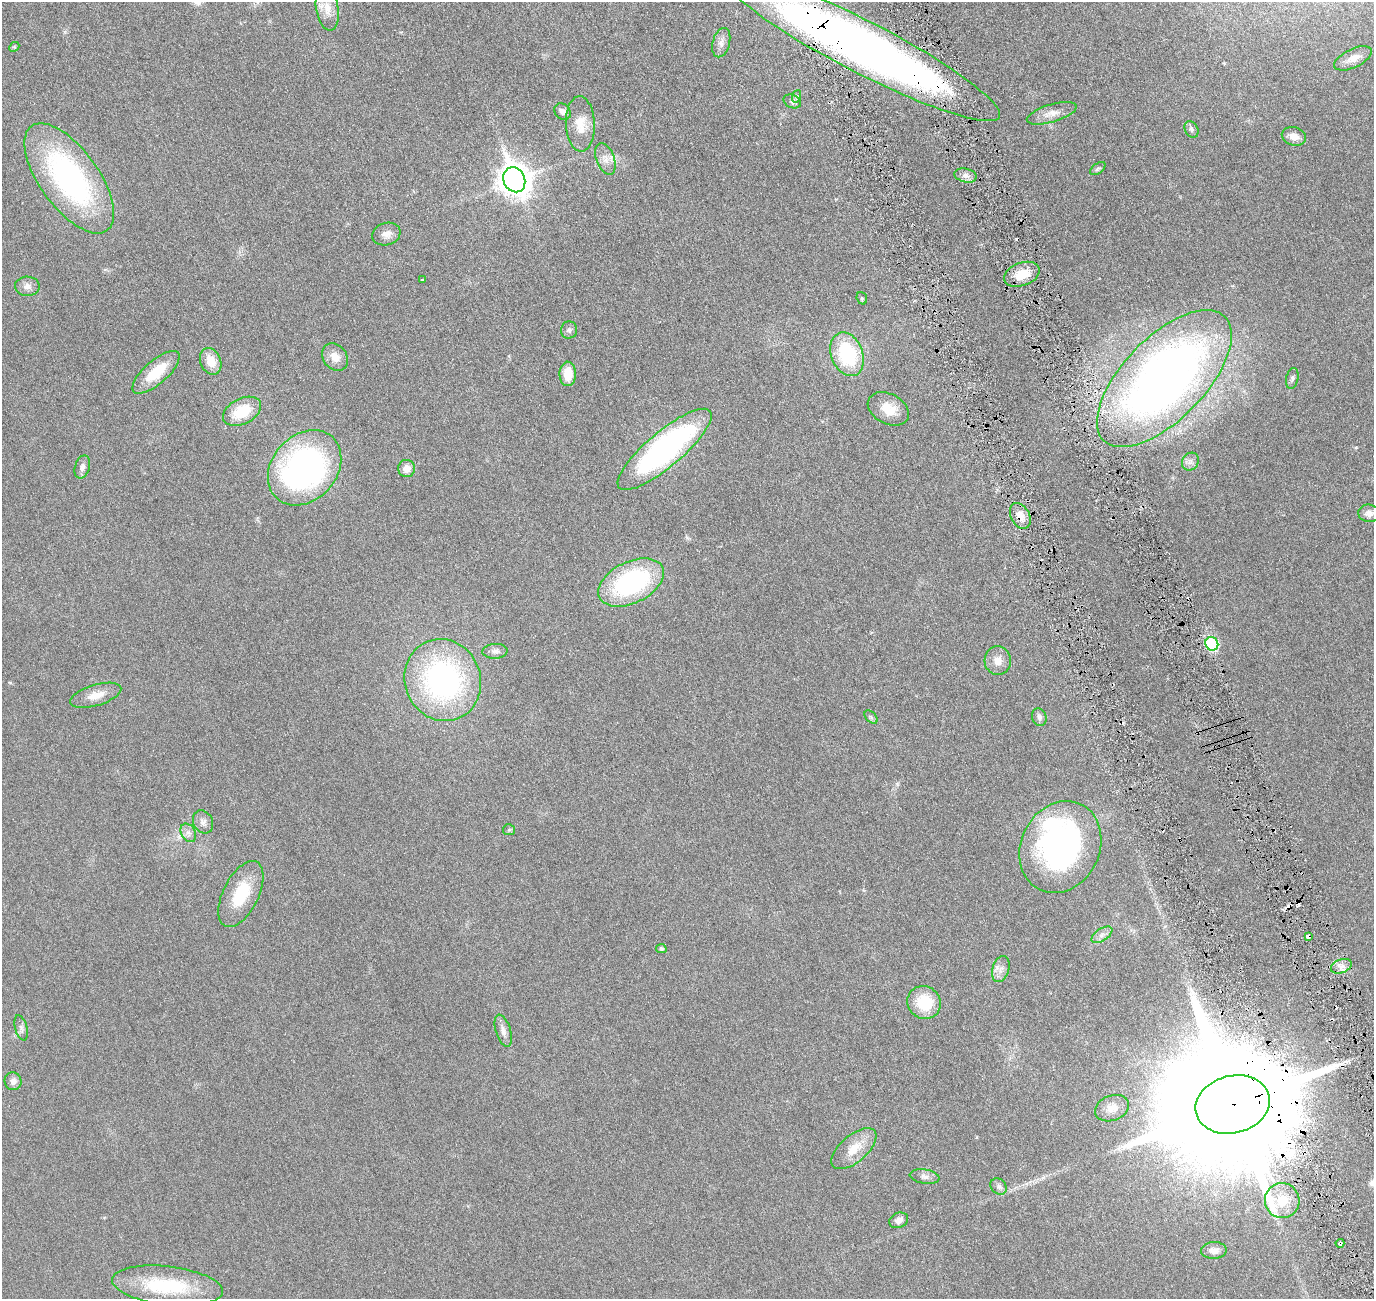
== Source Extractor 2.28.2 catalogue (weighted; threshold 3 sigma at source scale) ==
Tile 6 of 4 x 4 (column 2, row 2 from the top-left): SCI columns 1442-2813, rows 2772-4068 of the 5618 x 5643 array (HDU 1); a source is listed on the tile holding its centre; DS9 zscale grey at full resolution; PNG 1376 x 1301 px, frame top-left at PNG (2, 2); each listed source drawn as its Kron ellipse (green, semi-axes under 4 px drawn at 4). Shown black and unused: <1% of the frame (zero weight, under 3 of 6 exposures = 1% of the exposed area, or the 3 px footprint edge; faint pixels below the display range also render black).
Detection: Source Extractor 2.28.2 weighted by HDU 2 'WHT'; one run over the whole footprint, this tile lists its part. Background 0.0277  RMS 0.0043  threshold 0.0176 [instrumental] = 3 sigma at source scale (4.09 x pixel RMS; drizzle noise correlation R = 1.36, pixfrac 0.8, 0.05/0.05 arcsec/px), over >= 5 px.
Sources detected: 81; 1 inside a brighter object's white glare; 7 cosmic-ray / hot-pixel residue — neither listed nor drawn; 2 inside a brighter listed object's ellipse — not listed separately; the other 71 listed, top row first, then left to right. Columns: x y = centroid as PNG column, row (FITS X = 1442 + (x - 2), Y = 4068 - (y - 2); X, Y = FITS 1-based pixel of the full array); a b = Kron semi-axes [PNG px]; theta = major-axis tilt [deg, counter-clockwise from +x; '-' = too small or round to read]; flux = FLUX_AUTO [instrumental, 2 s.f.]
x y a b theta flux
327 8 22 11 -80 4.8
721 43 15 8 75 2
14 47 5 4 - 0.44
862 47 154 26 -27 340
1353 58 20 9 25 3.2
797 96 6 4 70 0.58
792 101 9 6 -26 0.98
563 112 9 7 -45 1.5
1052 113 26 9 17 3.8
580 124 28 14 -88 6.9
1191 129 8 6 -61 1.1
1294 136 12 9 -14 3
605 159 16 9 -69 2.8
1098 169 9 5 37 0.74
966 175 11 7 -13 1.8
69 178 64 29 -54 80
514 180 13 10 -65 510
386 234 14 11 18 2.6
1022 274 18 11 20 7.1
422 280 3 3 - 0.63
27 286 12 9 -2 2.2
862 298 6 5 - 0.58
569 330 8 8 - 1.1
847 354 23 15 -68 26
335 357 15 11 -51 3.8
211 361 14 10 -66 5.8
156 372 29 11 41 11
568 374 12 8 89 6.2
1164 378 87 41 46 250
1292 378 11 6 78 1
888 409 22 15 -28 6.4
242 411 20 12 27 12
664 449 59 17 40 87
1190 462 9 8 - 1.6
82 467 12 7 75 1.6
305 468 41 32 48 120
407 468 8 8 - 3.4
1369 513 10 9 - 2.1
1020 516 14 9 -62 3.8
631 583 35 20 26 50
1212 644 7 6 - 28
495 651 12 7 4 1.6
998 661 14 13 - 3.4
443 680 41 38 -68 81
96 695 26 10 16 4.8
871 717 8 5 -45 0.77
1039 717 9 7 -72 1.3
203 822 12 9 -62 1.9
509 830 6 5 - 0.62
188 833 10 7 -60 1.6
1060 847 47 39 64 90
241 894 36 17 64 14
1102 935 12 6 33 1.6
1308 936 4 3 - 2.7
661 949 5 4 - 0.91
1341 966 11 6 21 2
1001 969 13 8 73 2.4
924 1002 17 16 - 13
21 1028 13 6 -74 1.3
503 1031 17 7 -73 2.2
13 1081 9 8 - 1.8
1233 1104 37 28 15 23000
1112 1108 17 12 21 4.1
854 1149 27 13 41 7
925 1176 15 7 -9 1.8
998 1186 9 7 -46 1.3
1282 1201 17 17 - 9.7
899 1220 10 7 22 1.9
1340 1243 4 4 - 0.87
1214 1250 13 8 4 2.6
167 1286 56 19 -7 25
Overlapping masked pixels (flux is a lower limit): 5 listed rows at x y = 862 47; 1020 516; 1308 936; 1233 1104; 1340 1243
Isophote crosses this tile's border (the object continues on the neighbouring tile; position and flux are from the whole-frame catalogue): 1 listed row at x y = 862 47
Unlisted compact peaks at least as high as the median listed source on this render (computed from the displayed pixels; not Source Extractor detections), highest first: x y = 1356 447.